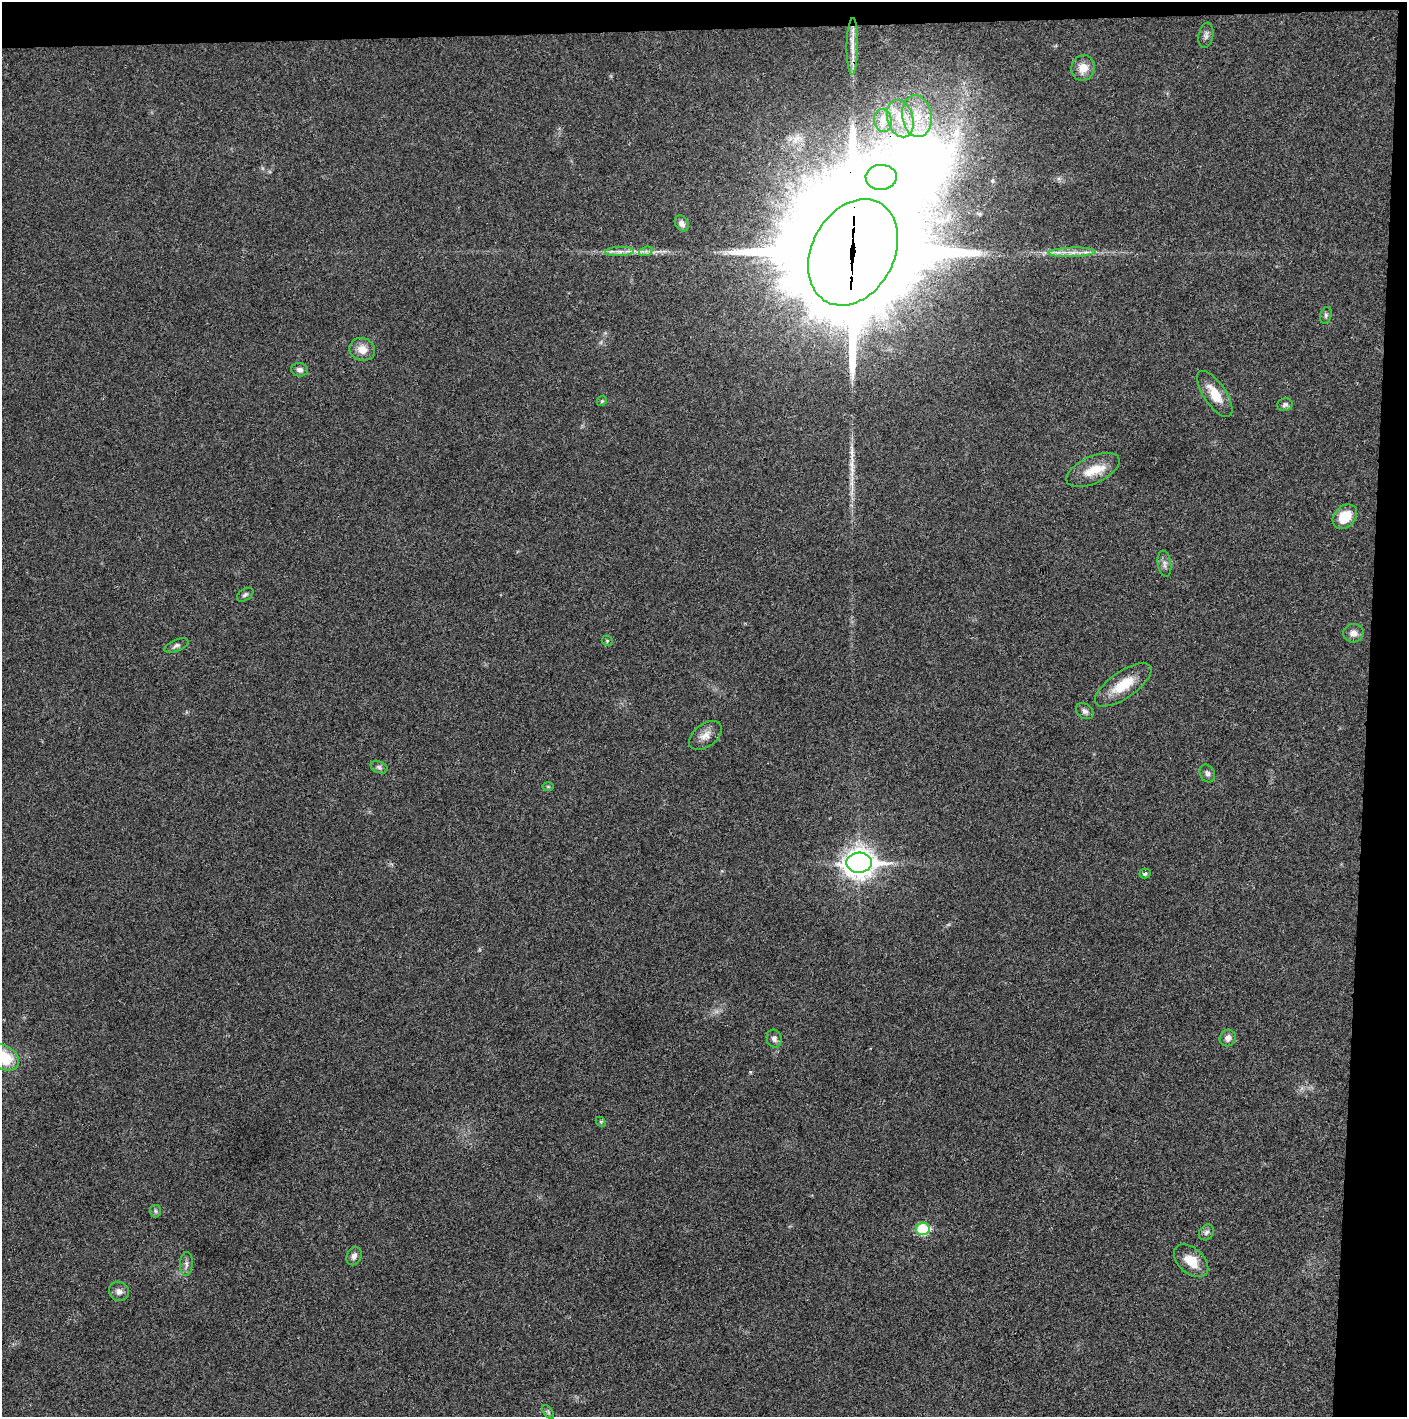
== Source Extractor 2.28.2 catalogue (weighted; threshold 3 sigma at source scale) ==
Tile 3 of 3 x 3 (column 3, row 1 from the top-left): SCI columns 2814-4218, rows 2831-4245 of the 4219 x 4245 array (HDU 1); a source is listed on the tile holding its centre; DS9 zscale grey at full resolution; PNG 1409 x 1419 px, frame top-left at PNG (2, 2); each listed source drawn as its Kron ellipse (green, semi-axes under 4 px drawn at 4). Shown black and unused: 5% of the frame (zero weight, under 3 of 4 exposures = <1% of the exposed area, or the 3 px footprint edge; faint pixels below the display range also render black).
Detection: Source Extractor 2.28.2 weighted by HDU 2 'WHT'; one run over the whole footprint, this tile lists its part. Background 0.0195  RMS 0.0041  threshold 0.0186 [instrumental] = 3 sigma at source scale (4.5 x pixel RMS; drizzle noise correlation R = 1.50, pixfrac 1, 0.05/0.05 arcsec/px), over >= 5 px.
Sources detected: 47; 1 long thin detection or spike segment (spike, bleed or trail) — neither listed nor drawn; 1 inside a brighter listed object's ellipse — not listed separately; the other 45 listed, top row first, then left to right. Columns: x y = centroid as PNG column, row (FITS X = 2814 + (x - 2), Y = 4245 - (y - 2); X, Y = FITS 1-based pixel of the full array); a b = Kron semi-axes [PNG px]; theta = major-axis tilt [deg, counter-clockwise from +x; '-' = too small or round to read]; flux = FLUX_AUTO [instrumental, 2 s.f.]
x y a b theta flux
1206 35 12 7 80 1.8
852 46 28 6 89 4.9
1083 68 13 11 71 5.3
917 116 21 15 -81 11
900 119 19 12 -74 8.1
883 120 11 9 -80 2.9
881 177 15 12 3 170
682 223 8 6 -59 2
619 251 14 4 3 2.3
646 251 7 4 18 1
853 252 56 41 62 20000
1072 252 23 4 2 3.9
1326 315 8 5 73 0.92
362 349 13 11 -21 4.7
300 370 8 6 -6 1.7
1215 394 27 11 -56 8.4
602 401 5 4 - 0.56
1285 405 7 6 - 1.1
1093 470 28 13 25 9.1
1345 517 14 10 47 9.6
1164 564 13 6 -81 1.8
245 595 9 5 32 0.97
1353 633 10 9 - 2.8
607 641 5 5 - 0.51
176 645 13 6 23 1.4
1123 685 33 13 35 11
1085 711 9 7 -37 1.6
705 735 18 11 37 4
379 767 9 6 -23 1.2
1207 773 9 7 -62 1.5
548 787 6 4 0 0.47
859 863 13 10 3 480
1145 874 6 4 14 0.96
1228 1038 8 8 - 2.5
774 1039 9 7 -72 1.8
4 1057 16 11 -32 16
601 1122 6 4 -45 0.54
155 1211 6 5 - 0.81
923 1229 7 6 - 24
1206 1232 8 7 - 1.3
354 1256 9 7 65 1.7
1191 1261 20 12 -42 8.6
186 1264 12 6 87 1.6
119 1291 10 9 - 2.2
548 1412 8 4 -54 0.75
Overlapping masked pixels (flux is a lower limit): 2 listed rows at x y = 881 177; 853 252
Isophote crosses this tile's border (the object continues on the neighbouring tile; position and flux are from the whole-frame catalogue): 1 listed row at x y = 4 1057